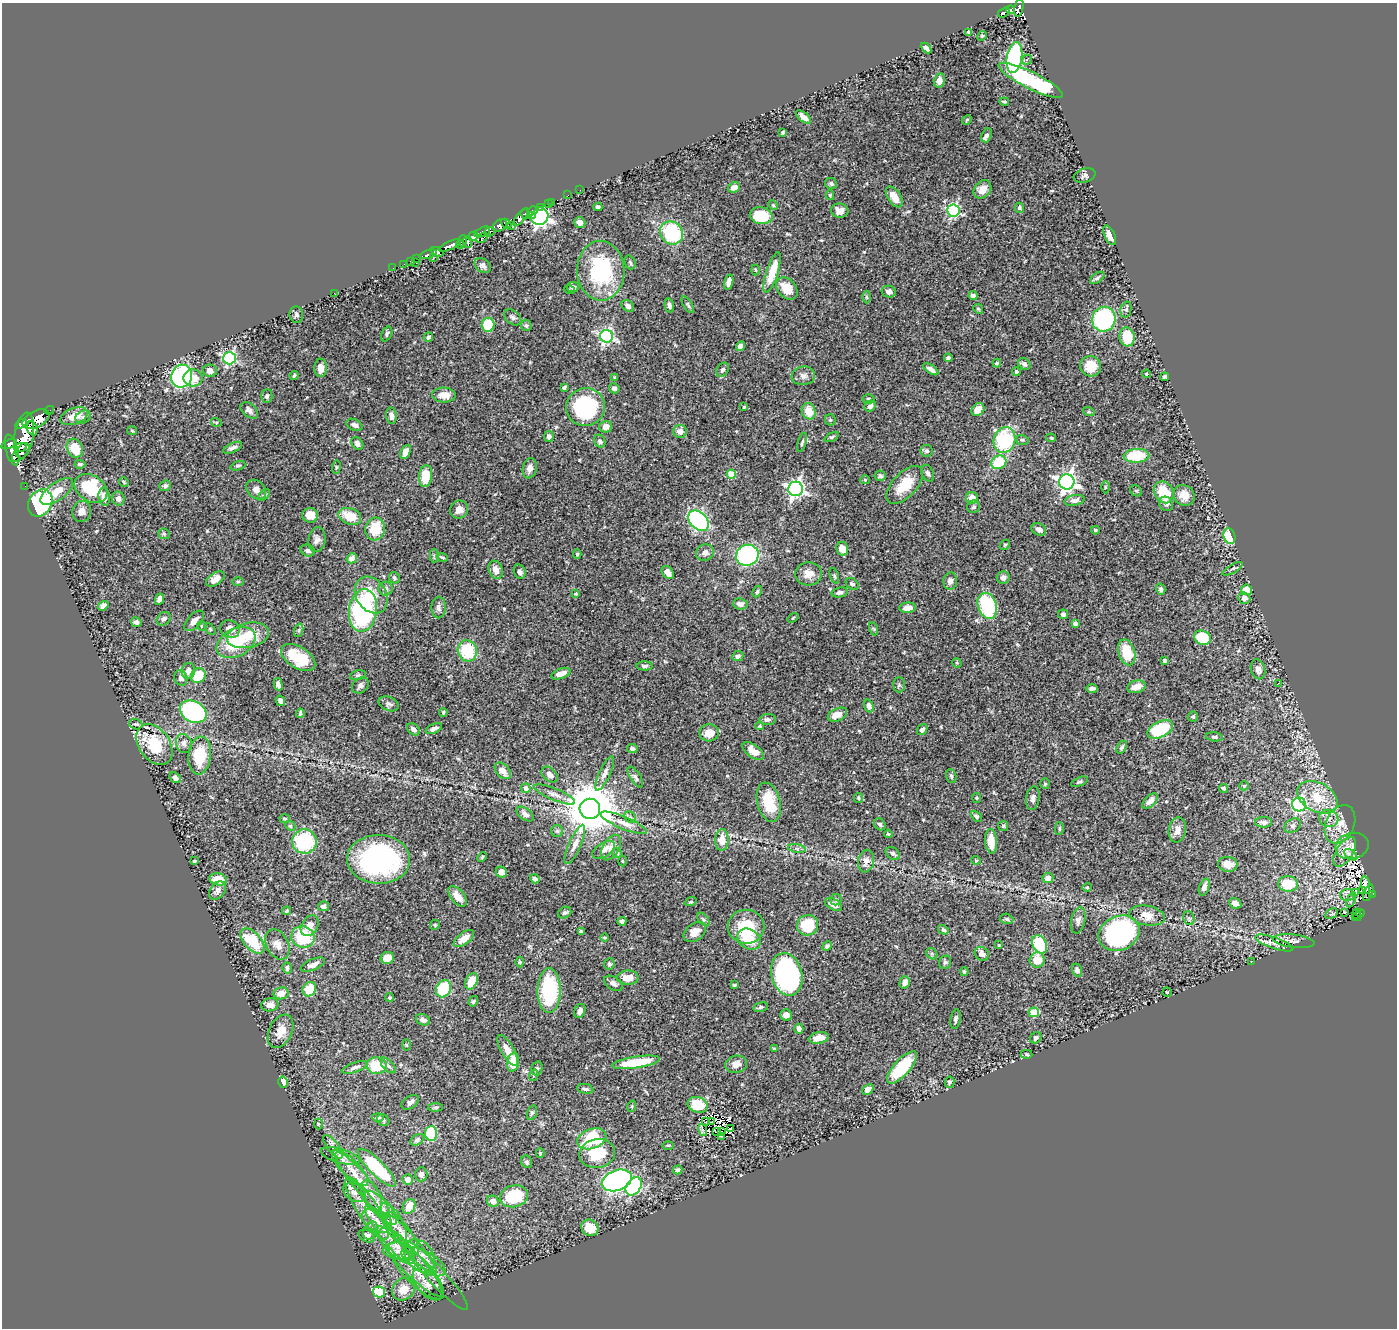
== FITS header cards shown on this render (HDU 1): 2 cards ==
NAXIS1  =                 1395
NAXIS2  =                 1326

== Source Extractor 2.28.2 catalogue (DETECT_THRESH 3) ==
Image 1395 x 1326 px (HDU 1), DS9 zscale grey, 1 PNG px = 1 image px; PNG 1399 x 1330 px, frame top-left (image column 1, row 1326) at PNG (2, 3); each listed source drawn as its Kron ellipse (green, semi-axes under 4 px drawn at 4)
Background 0.523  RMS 0.019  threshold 0.0557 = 3 sigma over >= 5 px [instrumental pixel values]
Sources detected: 544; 9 with non-positive FLUX_AUTO (blend fragments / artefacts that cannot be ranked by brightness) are neither listed nor drawn; of the other 535, the 500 brightest by FLUX_AUTO listed and drawn (35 fainter detections omitted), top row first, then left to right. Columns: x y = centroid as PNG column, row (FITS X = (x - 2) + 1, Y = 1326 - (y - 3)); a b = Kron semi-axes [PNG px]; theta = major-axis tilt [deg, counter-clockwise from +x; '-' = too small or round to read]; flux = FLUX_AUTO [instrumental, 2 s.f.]
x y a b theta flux
1019 8 9 4 79 96
1010 10 4 4 - 100
1004 12 6 3 37 93
969 32 4 3 - 2.1
982 36 5 4 - 1.5
926 48 6 4 -43 4.6
1014 58 15 7 81 230
1027 60 5 4 - 2.6
939 80 7 5 76 9.2
1031 80 35 8 -26 130
1004 102 5 3 - 1.7
804 117 9 4 -39 8.5
967 120 5 4 - 1.4
783 132 4 3 - 2.3
986 135 7 5 71 4.8
1085 176 11 7 17 4
831 183 6 5 - 2.5
734 187 6 5 - 7.2
982 189 10 8 46 13
580 190 2 2 - 31
568 195 3 2 - 1.4
830 195 5 4 - 1.6
894 197 12 6 -57 14
552 202 2 2 - 5.9
548 204 2 2 - 2
773 205 5 4 - 1.5
540 207 3 2 - 37
598 207 4 4 - 2.6
1019 208 5 4 - 2.3
532 211 5 3 - 150
840 211 8 7 - 9.4
953 211 6 6 - 210
525 214 5 3 - 230
532 215 2 2 - 37
540 216 9 8 - 670
761 216 11 8 -12 39
521 217 11 4 50 2.7
580 222 6 5 - 7.2
506 224 6 3 -41 20
500 225 8 5 32 500
511 226 4 3 - 66
482 232 8 4 24 20
489 232 5 3 - 26
672 233 12 10 -50 91
1110 235 10 5 -66 10
473 236 5 4 - 290
482 238 6 4 35 39
463 241 5 3 - 110
468 242 6 4 -82 160
460 244 4 3 - 75
450 246 12 4 23 5.1
437 252 6 3 -26 190
428 254 9 3 17 29
433 257 3 2 - 6.9
416 259 2 2 - 12
410 261 2 2 - 4.5
630 262 7 5 -70 2.4
416 263 3 2 - 20
404 264 2 2 - 6.6
483 265 9 6 -38 4.9
393 268 2 2 - 5.1
755 270 5 3 - 1.3
601 271 30 23 -89 120
772 272 21 6 72 35
1097 278 8 4 36 3
729 282 8 4 77 9.1
573 287 6 5 - 5.1
787 288 12 9 -49 21
569 290 5 3 - 1.5
889 292 7 6 - 3.9
334 293 2 2 - 67
973 296 4 4 - 4.4
867 297 6 4 -90 1.8
688 305 9 4 -57 2.4
628 306 7 5 -35 5
669 306 7 4 -77 3.9
978 309 5 4 - 1.6
1126 310 8 5 76 2.7
296 315 8 7 - 3.2
513 317 10 6 -38 3.7
1104 319 12 11 - 150
488 325 7 6 - 43
526 325 6 5 - 2.2
387 334 8 5 63 2.6
606 336 6 6 - 270
428 337 5 4 - 2.3
1127 337 9 7 -78 33
740 346 5 4 - 6.3
229 358 6 6 - 230
948 358 4 4 - 3.1
997 363 4 3 - 2.4
1024 364 7 5 -40 4.3
1091 366 10 10 - 23
321 368 9 6 90 9.8
931 369 8 4 -34 3.9
722 370 7 5 56 3.6
210 371 7 6 - 6
1016 372 4 4 - 2
1146 374 4 4 - 1.4
182 376 11 10 - 190
294 376 4 3 - 2.1
803 376 12 9 6 6.3
615 377 4 3 - 2
1164 377 4 4 - 3.2
193 378 9 8 - 19
564 388 4 3 - 2.6
614 388 5 5 - 4.2
444 395 12 7 -2 14
267 396 7 5 87 3.1
869 399 6 4 1 2.3
870 406 6 5 - 4.4
586 407 19 19 - 120
744 407 3 3 - 1.5
49 410 5 2 - 7.3
249 410 10 6 -40 4.9
978 410 7 5 43 14
809 411 8 6 -71 22
1089 412 6 4 -18 1.6
74 416 14 8 21 17
391 416 8 5 -83 6.7
83 417 8 6 26 3
36 419 15 8 28 1400
830 420 5 5 - 2.1
216 422 5 3 - 1.2
21 424 6 4 29 360
354 425 8 5 -26 4.8
606 427 6 5 - 9.1
32 428 7 5 -70 400
132 431 5 4 - 1.3
680 431 7 6 - 9.3
24 436 23 9 80 2600
549 436 5 5 - 4.2
832 437 7 4 25 1.9
1051 438 5 4 - 1.6
1005 440 13 10 71 110
1022 440 6 5 - 2.2
600 441 6 5 - 3
802 442 10 3 73 2.2
357 443 7 5 -50 5.3
9 444 8 4 19 240
21 447 6 3 12 300
75 448 10 7 -65 24
233 448 10 4 25 4.2
12 450 16 6 -74 460
927 451 6 6 - 2.6
405 452 7 4 65 9.7
21 453 11 6 48 400
1136 456 13 7 3 51
999 462 8 6 28 53
80 464 5 4 - 2.7
238 466 7 4 20 2.3
336 467 6 3 82 1.4
530 468 10 7 78 7.8
928 473 9 6 -64 3.5
731 474 4 4 - 38
425 476 11 6 84 27
880 476 6 5 - 3
865 480 4 4 - 1.3
124 482 5 4 - 1.4
1067 482 7 7 - 570
905 485 23 12 47 34
25 486 2 2 - 7.8
165 486 6 5 - 2.5
1105 487 6 4 -90 1.7
91 488 18 13 -34 69
796 489 7 7 - 420
256 490 11 8 -45 7.4
57 491 19 8 36 16
1136 491 6 5 - 2
1164 492 11 9 -57 43
264 495 7 4 43 2.3
1184 495 11 10 - 14
104 497 9 5 -82 9.1
118 498 7 6 - 5.2
972 498 6 6 - 13
1074 500 10 5 11 6
40 503 14 11 59 200
1166 504 7 6 - 3.6
973 507 6 6 - 2.8
459 509 9 8 - 9.1
82 511 10 9 - 8.3
310 515 8 7 - 14
350 516 12 8 -20 26
699 521 12 8 -43 230
375 529 11 9 75 34
1039 529 7 6 - 6.4
1095 530 4 4 - 2.1
164 534 6 5 - 2.2
1229 536 8 6 -74 56
317 540 12 8 82 6.2
1005 545 6 4 44 1.5
842 549 7 6 - 14
308 550 7 5 -21 3.7
705 552 9 8 - 6.1
577 554 4 4 - 2.2
747 555 11 10 - 150
434 556 6 4 89 1.8
442 557 6 4 -20 2
352 558 5 5 - 7.1
1233 569 11 4 30 2.5
496 570 9 7 -67 9.6
520 572 7 5 -68 3.5
668 573 7 5 -53 9.5
809 574 13 11 5 12
834 576 8 4 -72 1.8
394 578 6 5 - 2.4
1003 578 6 6 - 4.5
215 579 10 6 34 8.3
238 581 6 4 1 1.6
950 581 8 7 - 5.5
852 584 7 5 -38 3
386 589 7 7 - 3.6
1161 589 5 4 - 2.7
1246 590 5 5 - 16
757 591 6 4 63 1.8
840 592 8 4 12 3.5
576 594 3 2 - 1.3
371 595 19 15 -57 33
1244 598 6 5 - 5.4
159 599 6 4 64 4.8
740 604 7 5 -5 5
103 606 5 4 - 6.3
987 606 13 9 -70 90
439 608 11 7 -89 5
908 608 8 5 2 9.3
363 610 21 14 82 170
1063 614 5 5 - 3.9
793 618 6 3 37 1.2
164 619 7 6 - 3.6
194 621 12 6 47 8.8
136 622 5 5 - 3.3
1075 624 4 4 - 5.7
202 626 5 5 - 1.9
210 629 7 4 -46 1.6
230 629 10 9 - 12
874 629 6 4 -71 1.8
299 630 7 4 71 2.1
248 635 21 12 12 31
1202 638 8 7 - 48
236 643 21 13 28 53
467 651 11 9 -70 57
1127 652 13 8 -75 36
738 656 6 5 - 3.9
298 658 19 10 -32 42
1165 660 4 3 - 2.5
957 663 5 4 - 1.2
644 666 8 4 1 3.1
1258 669 10 7 -75 6.4
188 671 8 6 79 6.6
561 674 10 5 21 11
358 675 8 4 14 2.3
198 676 8 7 - 35
181 678 8 6 -70 4.5
1278 683 3 2 - 2.3
278 684 6 4 -77 6
360 685 9 7 41 4.4
899 685 7 6 - 2.6
1136 687 9 6 14 13
1092 688 6 3 0 3
280 701 5 4 - 4.8
389 704 10 7 -22 4
869 706 7 4 -71 5.7
193 712 14 10 -27 220
443 712 4 4 - 1.9
300 713 4 3 - 2
837 715 10 6 25 12
1193 717 5 5 - 2.2
767 720 8 5 6 3
136 724 7 5 -18 2.6
760 726 4 4 - 1.4
413 729 7 5 -39 5.6
434 729 9 4 22 5.1
922 729 6 4 52 4.2
1160 729 14 7 26 71
709 733 9 8 - 15
1214 737 8 4 -6 2.6
184 743 10 7 -73 5.7
154 745 22 15 -55 51
1122 747 7 4 57 2.6
632 749 5 4 - 3.1
753 751 12 6 -35 14
200 755 19 11 84 44
503 771 10 6 -47 11
605 773 18 5 65 6.8
550 775 9 6 -42 5.7
951 776 7 5 -71 2.5
635 777 12 5 -57 3.7
175 778 6 5 - 4.1
1079 782 9 4 23 2.3
1045 784 5 4 - 1.8
1244 786 5 4 - 1.6
526 788 5 4 - 5.5
1223 788 4 4 - 2.3
555 794 22 6 -23 8.4
1317 797 21 14 -28 38
858 798 5 4 - 1.5
976 798 5 4 - 1.4
1033 798 12 6 82 5.3
1150 801 9 5 46 7.7
769 802 20 11 -77 40
1299 804 7 7 - 240
590 809 10 10 - 6200
525 814 10 5 -36 4.5
976 816 6 4 -45 2.7
630 817 6 5 - 2.3
1329 818 10 8 -22 7.7
285 819 5 4 - 1.9
1263 822 8 5 0 5.4
624 823 25 6 -23 11
880 824 6 5 - 2.6
1340 824 20 14 64 20
290 826 5 4 - 1.8
1003 826 5 5 - 1.7
1293 826 9 6 39 4
1059 828 6 4 -88 2.2
1177 830 12 8 81 8.4
557 831 6 6 - 2.4
888 834 4 3 - 1.1
722 840 11 6 88 18
304 841 12 12 - 100
991 841 12 6 -87 19
575 844 21 6 66 8.5
1352 846 17 13 13 9.7
611 848 14 8 60 8.8
797 848 9 4 -9 3.3
604 850 12 7 32 7.6
1345 852 16 8 58 8.5
617 853 5 5 - 1.9
893 853 8 5 -32 3.3
1351 855 7 3 -38 2
482 857 5 3 - 1.4
378 859 31 24 -2 220
976 860 5 4 - 1.4
194 861 3 3 - 1.4
622 861 5 3 - 1.2
866 861 11 8 78 9.8
1228 864 10 7 -9 12
501 872 6 5 - 7.4
1048 878 5 5 - 6.9
218 879 9 6 -12 22
535 879 5 4 - 4.1
1288 884 10 7 -6 39
1366 885 8 3 -82 1.4
1087 887 4 4 - 1.3
1204 887 9 5 70 5.3
217 890 10 7 50 6.4
1362 891 4 2 - 1.4
1356 892 3 3 - 2.8
1368 893 9 3 69 35
1373 894 4 3 - 37
1347 895 6 6 - 3
457 896 12 6 -51 13
836 900 6 5 - 2.2
1351 900 8 3 67 1.6
691 902 6 3 19 1.3
1235 903 6 5 - 8.2
833 904 9 5 -30 8.7
323 906 5 5 - 4.4
287 911 4 3 - 1.4
565 913 7 5 32 2.7
1344 913 3 2 - 2.8
1360 913 4 2 - 5.5
1331 914 7 4 30 2.5
1357 914 5 3 - 12
1147 916 18 9 -11 17
1357 917 5 3 - 16
1189 918 7 5 -68 2.4
1007 919 7 5 -18 2.3
703 920 8 4 -52 2.3
1078 920 13 7 79 5.3
622 921 4 4 - 3.5
435 925 5 4 - 1.5
807 925 10 10 - 45
310 926 11 8 58 10
746 927 18 17 - 47
943 930 5 4 - 2.3
581 932 4 3 - 3
695 932 12 8 36 11
1119 933 21 17 26 220
303 937 12 10 -22 60
464 938 12 6 37 13
605 938 4 3 - 1.5
749 939 12 9 -35 31
252 941 15 8 -47 55
1294 941 21 6 -7 7.7
1274 943 20 5 -19 7.4
277 944 16 11 -62 11
1039 944 10 7 -63 71
999 945 3 3 - 1.1
827 946 5 4 - 3.1
932 954 6 5 - 2.1
982 954 7 6 - 6.5
387 958 7 6 - 14
1037 960 7 7 - 22
1252 961 3 2 - 1.4
520 962 5 3 - 1.3
945 962 7 6 - 2.7
609 964 6 5 - 2
313 965 13 5 22 8.1
287 968 5 5 - 3.8
1077 970 7 5 -74 3.2
964 972 4 3 - 1.6
787 974 22 15 -75 240
628 978 11 7 2 14
471 981 9 5 65 23
905 982 6 5 - 8.9
613 983 10 6 -33 5.9
734 985 4 3 - 1.9
309 989 7 6 - 32
443 989 9 7 61 65
549 991 22 11 90 100
1167 992 5 4 - 1.6
281 993 7 6 - 10
389 998 4 4 - 1.7
473 1001 5 4 - 2
270 1005 8 6 9 7.4
761 1007 7 4 14 2.6
580 1011 7 5 65 6.1
1034 1012 5 5 - 62
786 1015 6 5 - 6.6
956 1019 9 5 78 3.9
423 1020 7 5 -20 5.3
799 1029 5 4 - 5.7
281 1031 17 11 64 17
819 1038 10 5 10 15
1036 1038 6 5 - 3
406 1045 6 4 -88 1.3
774 1049 4 3 - 1.6
508 1050 17 6 -60 13
1026 1054 6 4 -2 1.7
513 1062 9 6 79 26
636 1062 24 6 8 48
736 1064 11 8 12 10
388 1065 9 5 -47 3.3
377 1066 10 8 -3 38
355 1067 13 5 18 4.2
902 1067 20 8 48 52
537 1068 7 5 75 2.5
534 1075 6 4 72 1.6
283 1082 6 5 - 13
949 1082 5 5 - 2.3
585 1089 8 5 -8 2.5
868 1089 6 4 44 12
410 1102 9 6 35 4.8
698 1105 10 7 -15 24
632 1106 6 3 72 1.2
436 1107 7 3 0 1.8
532 1113 7 5 73 2.4
378 1117 6 4 -2 2.7
383 1120 6 5 - 2.6
705 1122 4 2 - 1.5
712 1122 2 2 - 1.3
318 1124 5 3 - 1.2
731 1129 3 2 - 1.7
703 1130 6 3 -74 1.8
716 1131 3 2 - 1.2
722 1132 3 2 - 1.1
431 1133 7 6 - 55
722 1136 2 2 - 1.6
592 1139 15 10 19 81
417 1140 7 5 30 2.2
668 1145 6 4 0 1.6
333 1147 14 5 -52 5.8
540 1153 4 4 - 1.7
597 1153 18 14 12 42
340 1156 20 7 -16 8.8
527 1162 6 5 - 2.4
350 1168 24 8 -45 17
377 1168 25 7 -45 94
678 1170 5 4 - 4.9
421 1174 7 6 - 5.8
407 1179 5 5 - 9.2
617 1180 15 10 20 440
363 1184 41 8 -50 31
634 1186 10 7 55 160
354 1192 12 8 -33 6.9
372 1196 17 8 -65 11
514 1196 14 11 16 57
493 1201 6 5 - 7.3
409 1206 8 6 62 17
367 1208 36 10 -57 31
381 1208 22 8 -48 15
377 1221 16 10 -28 14
394 1223 23 9 -62 17
590 1228 9 8 - 20
370 1231 9 6 63 5.9
402 1233 26 8 -54 17
387 1234 36 7 -52 22
367 1236 8 5 -30 9.2
410 1244 39 8 -50 26
397 1246 23 10 -46 18
399 1251 16 8 -4 12
420 1256 18 13 -52 19
410 1261 47 10 -47 38
423 1262 24 10 -28 21
416 1271 38 13 -46 33
436 1275 46 9 -47 22
428 1284 19 10 -49 12
403 1289 12 10 41 16
379 1292 6 5 - 58
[35 fainter detections neither listed nor drawn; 9 non-positive-flux detections neither listed nor drawn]